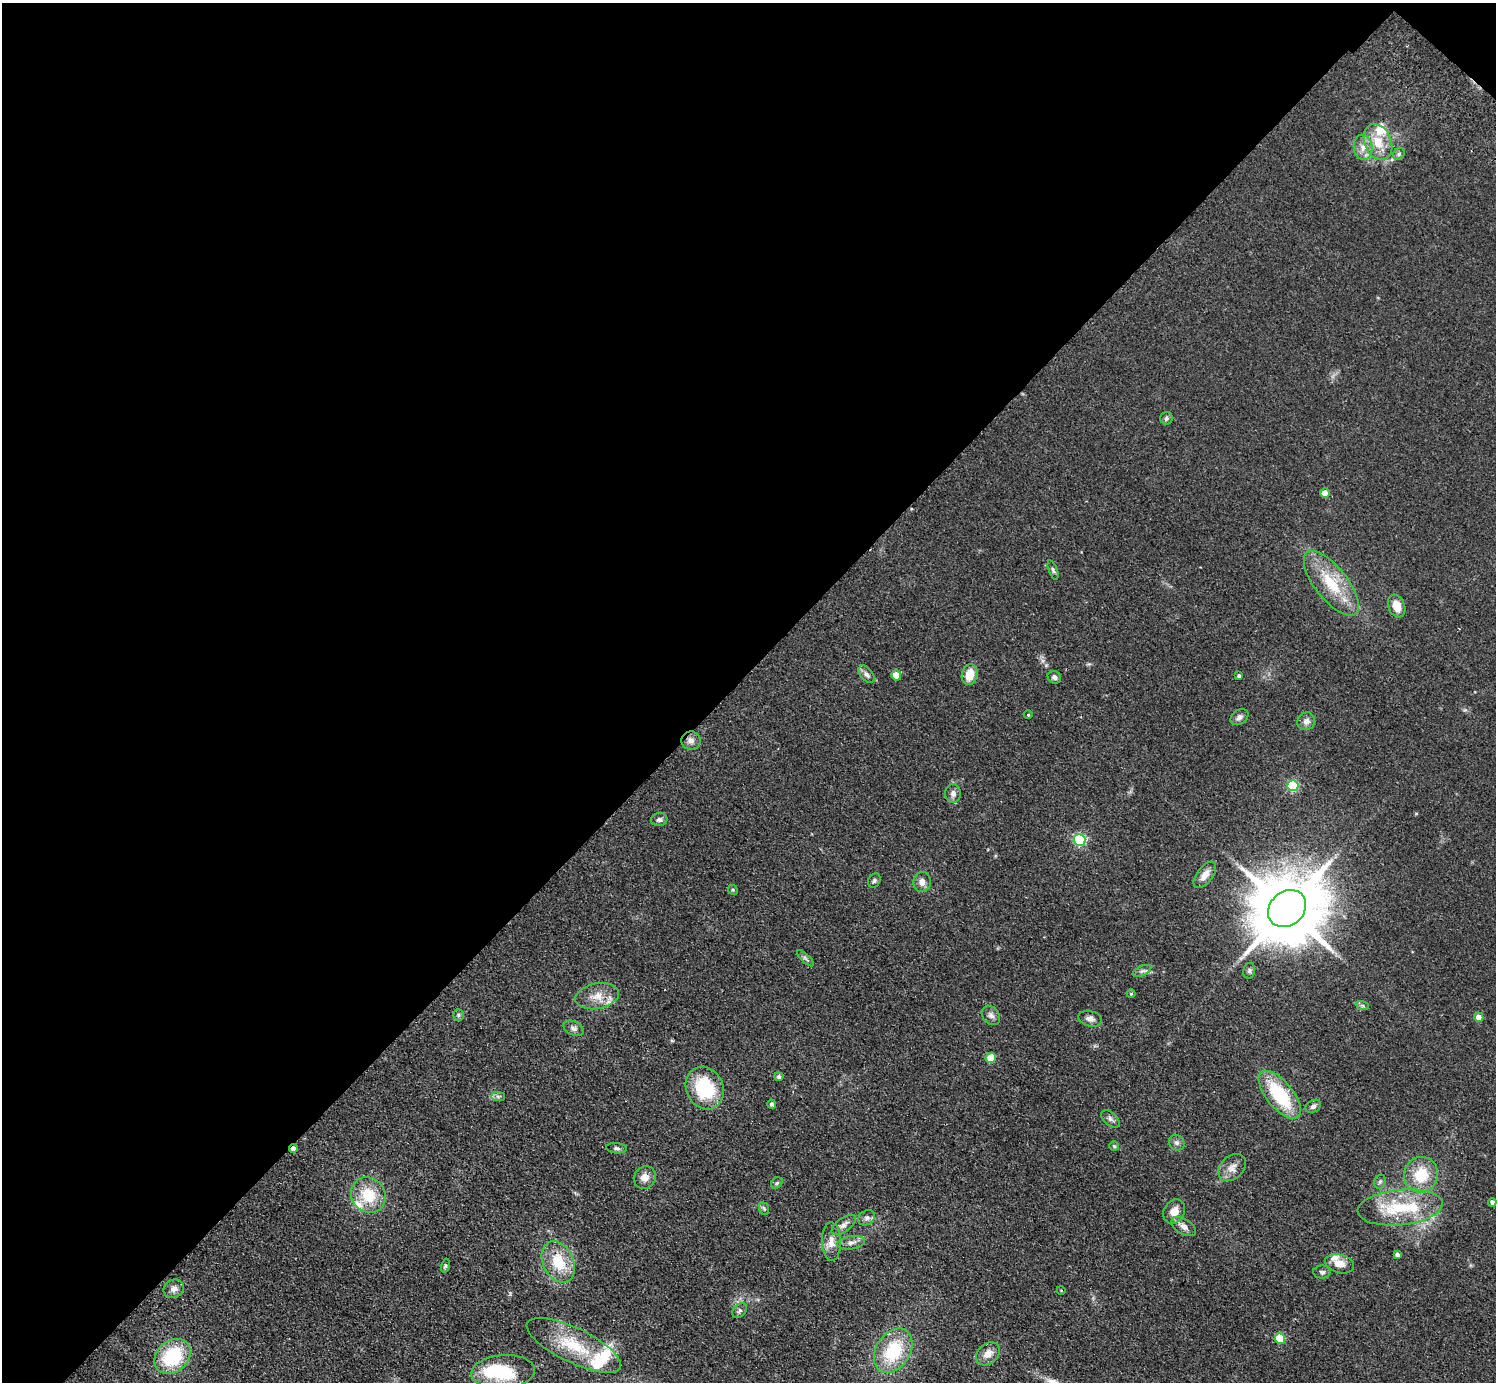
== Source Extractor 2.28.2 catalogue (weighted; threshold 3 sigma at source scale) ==
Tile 2 of 4 x 4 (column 2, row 1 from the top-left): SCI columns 1535-3028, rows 4486-5865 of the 6059 x 6067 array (HDU 1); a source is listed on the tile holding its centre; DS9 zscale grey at full resolution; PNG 1498 x 1384 px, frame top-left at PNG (2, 3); each listed source drawn as its Kron ellipse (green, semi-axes under 4 px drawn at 4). Shown black and unused: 49% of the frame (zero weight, under 2 of 3 exposures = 3% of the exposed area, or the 3 px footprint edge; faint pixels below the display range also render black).
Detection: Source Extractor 2.28.2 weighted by HDU 2 'WHT'; one run over the whole footprint, this tile lists its part. Background 0.0635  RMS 0.009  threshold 0.0404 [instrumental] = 3 sigma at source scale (4.5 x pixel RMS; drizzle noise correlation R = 1.50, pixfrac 1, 0.05/0.05 arcsec/px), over >= 5 px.
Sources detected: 85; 1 inside a brighter object's white glare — neither listed nor drawn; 6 inside a brighter listed object's ellipse — not listed separately; the other 78 listed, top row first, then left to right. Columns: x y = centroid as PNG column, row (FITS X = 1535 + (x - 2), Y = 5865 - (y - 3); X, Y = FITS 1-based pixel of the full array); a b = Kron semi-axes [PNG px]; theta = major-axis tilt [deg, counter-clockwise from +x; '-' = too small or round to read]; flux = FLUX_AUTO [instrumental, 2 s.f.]
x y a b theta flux
1378 142 19 13 -67 18
1363 147 12 9 -84 7.9
1399 154 6 5 - 1.7
1166 418 6 6 - 1.9
1325 493 5 4 - 12
1053 570 10 4 -69 1.9
1331 583 39 16 -52 37
1397 606 12 8 -69 11
866 674 10 6 -51 3.2
896 675 5 5 - 14
970 675 10 7 78 15
1239 676 4 3 - 1.8
1054 677 7 6 - 2.9
1028 715 4 3 - 0.78
1239 717 10 7 34 3.5
1306 721 9 8 - 4.8
691 741 9 9 - 5.1
1293 786 5 5 - 79
953 793 9 8 - 3.9
659 820 8 6 9 2.5
1080 840 6 6 - 120
1205 875 15 8 53 7.4
874 881 7 6 - 2
922 882 10 9 - 5.5
733 890 5 4 - 1.1
1287 909 20 17 41 9300
805 958 11 4 -44 1.9
1142 971 10 5 24 2.5
1249 971 8 5 74 2
1131 994 4 4 - 0.93
597 996 22 13 11 14
1362 1005 7 4 -19 1.6
458 1015 6 5 - 1.6
991 1015 11 8 -49 3.8
1479 1017 5 4 - 9.1
1090 1019 12 7 -14 4.3
574 1028 11 7 -25 3.4
991 1058 5 5 - 21
779 1077 4 4 - 2.2
705 1088 22 18 -65 55
1280 1095 29 13 -51 56
498 1096 7 4 -1 1.8
772 1104 4 4 - 2
1313 1106 8 6 31 3.1
1110 1119 11 6 -42 3
1177 1143 8 7 - 2.9
1114 1146 5 5 - 1.3
616 1148 10 5 -4 2.4
293 1149 4 4 - 4.9
1232 1168 16 11 43 7.6
1421 1175 18 17 - 28
645 1177 12 10 48 7.1
1380 1182 7 5 68 1.8
777 1183 6 5 - 1.4
368 1195 18 16 -50 27
1492 1202 4 4 - 3
1400 1207 43 17 6 50
764 1209 6 5 - 1.4
1174 1212 13 10 62 8.7
866 1218 9 7 33 3.2
844 1225 14 6 37 4.7
1184 1226 13 7 -32 5.5
831 1242 19 9 -88 8.1
851 1243 14 6 10 4.5
1397 1255 4 4 - 2.9
558 1262 22 15 -64 28
1340 1264 15 9 -14 9.5
445 1266 7 4 72 1.3
1322 1272 9 6 0 2.3
174 1289 10 9 - 4.9
1061 1290 4 3 - 0.6
740 1310 8 6 47 2.3
1280 1338 5 5 - 46
574 1345 52 17 -26 39
893 1351 24 17 57 48
988 1354 13 10 42 9.1
173 1356 20 15 41 55
503 1372 32 17 4 50
Overlapping masked pixels (flux is a lower limit): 1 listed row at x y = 293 1149